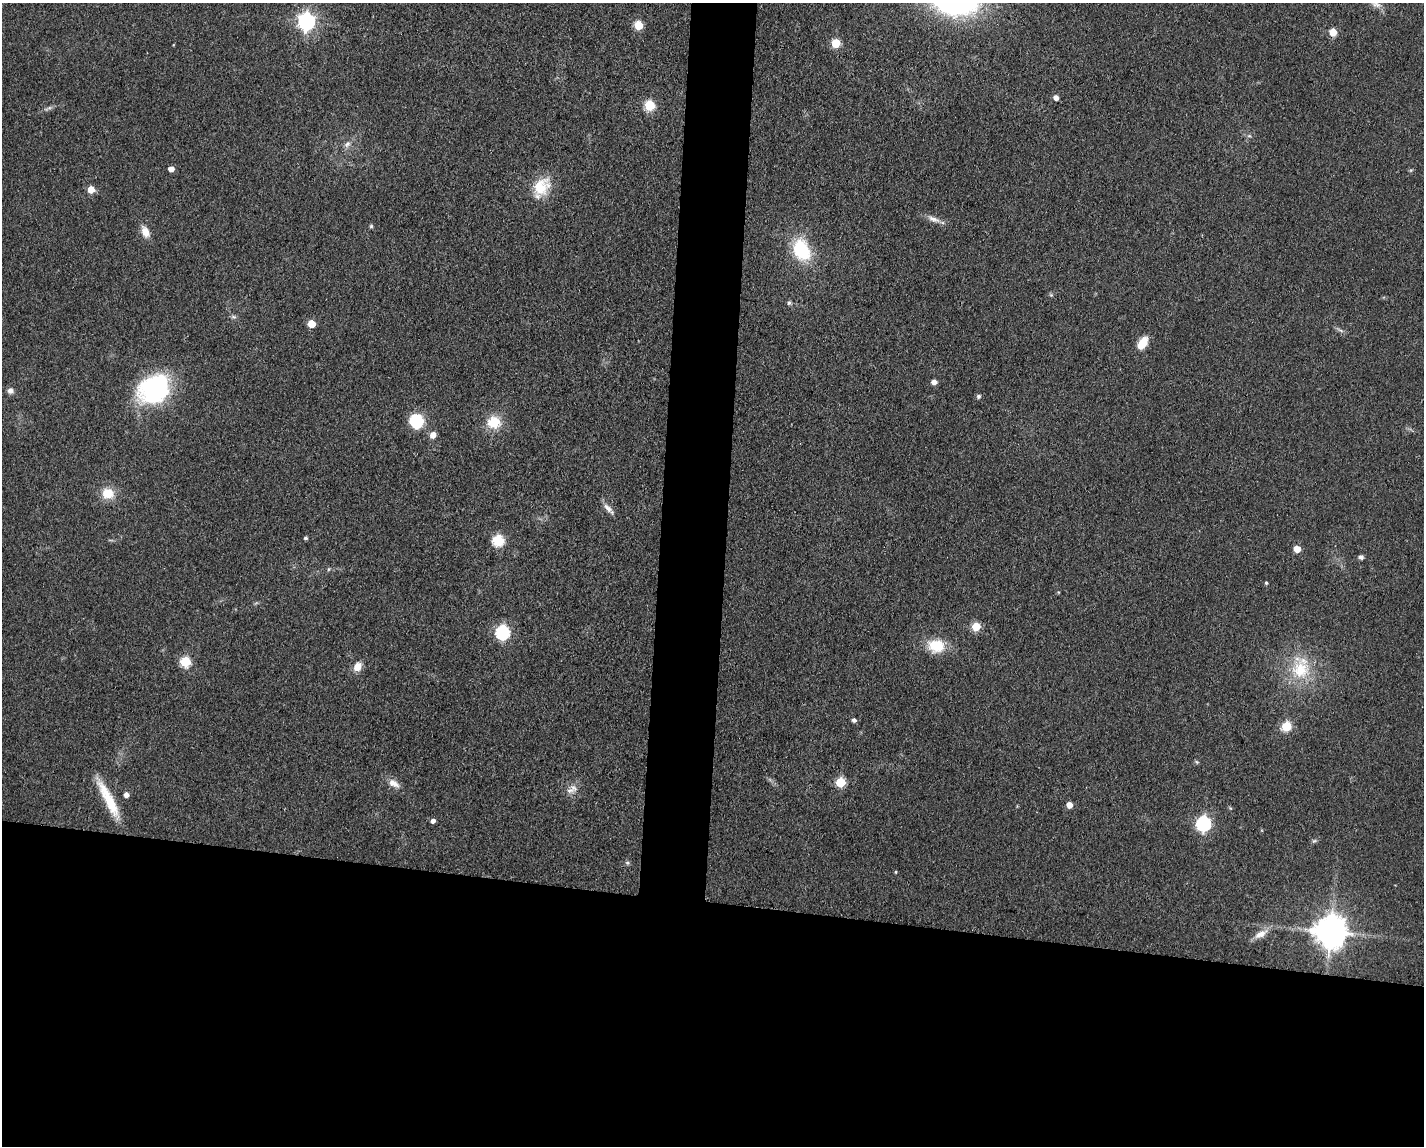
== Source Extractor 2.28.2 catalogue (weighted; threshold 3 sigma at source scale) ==
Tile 11 of 3 x 4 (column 2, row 4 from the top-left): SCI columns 1539-2960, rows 5-1148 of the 4607 x 4584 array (HDU 1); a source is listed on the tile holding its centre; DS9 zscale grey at full resolution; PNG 1426 x 1148 px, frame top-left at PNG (2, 3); no overlay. Shown black and unused: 25% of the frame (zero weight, under 3 of 4 exposures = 1% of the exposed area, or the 3 px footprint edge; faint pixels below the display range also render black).
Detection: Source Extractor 2.28.2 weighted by HDU 2 'WHT'; one run over the whole footprint, this tile lists its part. Background 0.154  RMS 0.0081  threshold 0.0363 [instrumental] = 3 sigma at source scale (4.5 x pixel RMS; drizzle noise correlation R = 1.50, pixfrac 1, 0.05/0.05 arcsec/px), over >= 5 px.
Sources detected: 60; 1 inside a brighter object's white glare — not listed; the other 59 listed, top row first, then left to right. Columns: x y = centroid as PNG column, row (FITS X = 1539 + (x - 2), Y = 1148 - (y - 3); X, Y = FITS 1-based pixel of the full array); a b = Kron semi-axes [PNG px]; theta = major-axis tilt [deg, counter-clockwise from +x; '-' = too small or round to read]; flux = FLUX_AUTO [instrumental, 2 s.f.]
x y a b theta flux
1376 4 14 7 -13 4.7
306 21 7 7 - 290
638 25 5 5 - 32
1333 32 5 5 - 17
836 43 5 5 - 31
1056 97 5 5 - 4.1
649 105 5 5 - 55
48 108 13 3 25 2.3
347 144 10 7 45 3.4
171 169 5 4 - 5.2
541 187 26 18 54 23
91 189 5 5 - 13
934 219 19 7 -19 5.6
371 226 6 5 - 1.1
145 232 13 8 -66 8.6
802 250 17 12 -64 54
1051 295 6 4 -44 1.1
789 303 6 5 - 1.5
234 317 7 4 -18 1.5
311 324 5 5 - 17
1142 343 14 8 56 13
934 382 5 5 - 4.9
155 386 37 24 31 100
10 391 8 7 - 3.3
978 396 5 4 - 2.1
416 421 16 15 - 26
494 422 16 14 -5 19
433 435 7 6 - 5.7
108 493 13 12 - 15
608 508 16 7 -43 4.8
305 538 4 3 - 1.5
498 540 6 6 - 68
1297 549 5 5 - 12
1361 557 5 5 - 2.1
329 569 5 3 - 0.87
1266 583 4 4 - 1
976 626 5 5 - 28
502 632 6 6 - 140
936 646 20 16 -4 21
185 662 6 6 - 44
357 667 10 8 51 8.1
1300 670 33 26 -80 39
854 720 5 4 - 2.5
1286 726 6 5 - 39
1197 762 6 4 -70 1
840 782 5 5 - 41
393 783 16 9 -31 6.8
570 791 15 7 12 4.8
126 795 5 4 - 4.3
108 799 51 10 -63 28
1069 805 5 5 - 7.1
1230 808 5 4 - 0.9
433 821 5 5 - 3.4
1203 823 7 6 - 160
1314 841 6 5 - 1.4
627 863 6 5 - 1.5
896 872 4 3 - 0.77
1330 932 9 9 - 1600
1261 934 20 9 30 8.3